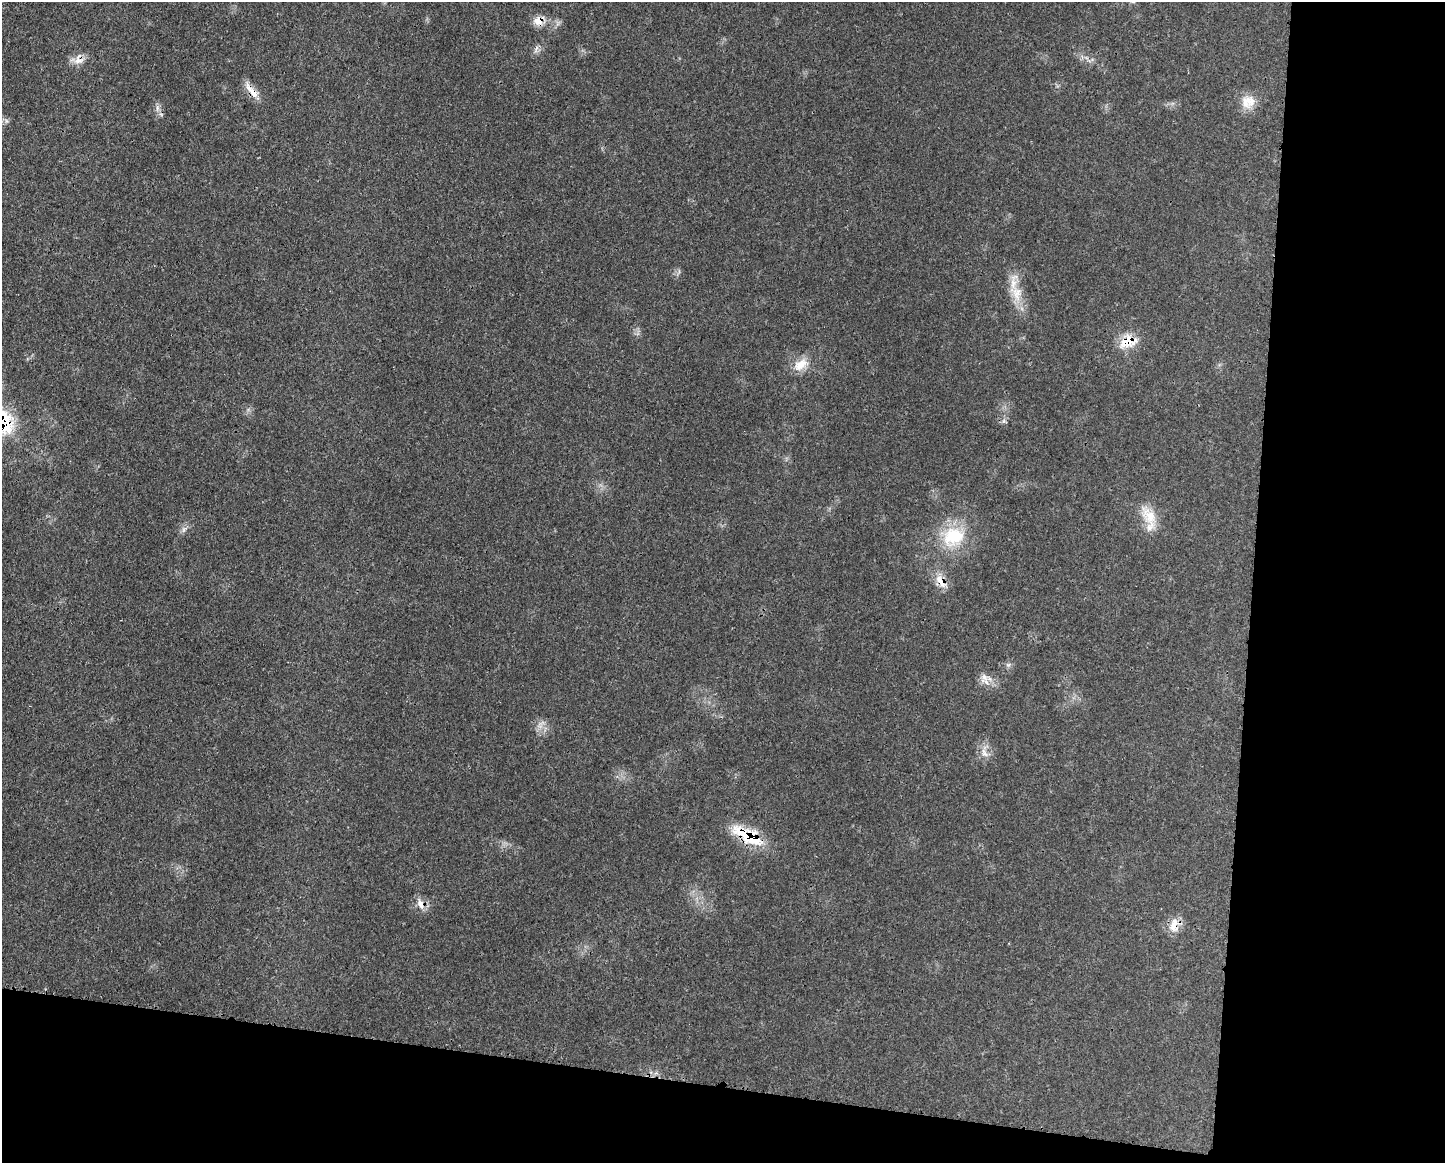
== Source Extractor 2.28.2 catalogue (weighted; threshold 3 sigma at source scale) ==
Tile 12 of 3 x 4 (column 3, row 4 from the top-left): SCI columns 3009-4451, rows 3-1163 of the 4685 x 4648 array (HDU 1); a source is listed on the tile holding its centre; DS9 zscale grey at full resolution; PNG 1447 x 1165 px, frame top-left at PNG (2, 2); no overlay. Shown black and unused: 20% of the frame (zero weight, under 3 of 4 exposures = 2% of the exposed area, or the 3 px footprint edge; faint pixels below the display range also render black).
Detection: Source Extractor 2.28.2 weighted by HDU 2 'WHT'; one run over the whole footprint, this tile lists its part. Background 0.0579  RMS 0.0033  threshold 0.0147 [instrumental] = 3 sigma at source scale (4.5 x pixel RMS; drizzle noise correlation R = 1.50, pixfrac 1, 0.05/0.05 arcsec/px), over >= 5 px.
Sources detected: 22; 1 too faint to see at this stretch — not listed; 1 inside a brighter listed object's ellipse — not listed separately; the other 20 listed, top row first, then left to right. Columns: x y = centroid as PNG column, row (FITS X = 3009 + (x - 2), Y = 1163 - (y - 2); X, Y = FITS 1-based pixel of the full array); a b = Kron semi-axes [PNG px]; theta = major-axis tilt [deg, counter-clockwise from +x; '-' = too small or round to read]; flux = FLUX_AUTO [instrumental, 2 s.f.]
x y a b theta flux
538 21 15 11 27 3.6
536 49 12 4 70 1.1
79 60 23 8 0 3.1
253 93 21 8 -53 4.1
1248 102 20 18 26 5.5
157 108 7 4 73 0.87
1016 293 25 16 -70 7.1
1128 341 23 15 20 7.7
800 365 23 13 36 5.4
1004 421 7 4 89 0.74
1150 516 31 18 -49 8
184 529 11 5 48 1.2
953 537 33 27 24 17
941 581 24 9 -55 4.3
1008 665 7 5 43 0.7
984 677 13 8 -47 2.5
984 752 20 7 -82 2.7
747 836 44 15 -29 15
420 904 15 7 -65 2.5
1174 925 21 12 79 4.3
Overlapping masked pixels (flux is a lower limit): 7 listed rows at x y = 538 21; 79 60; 253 93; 1128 341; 941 581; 747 836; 1174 925